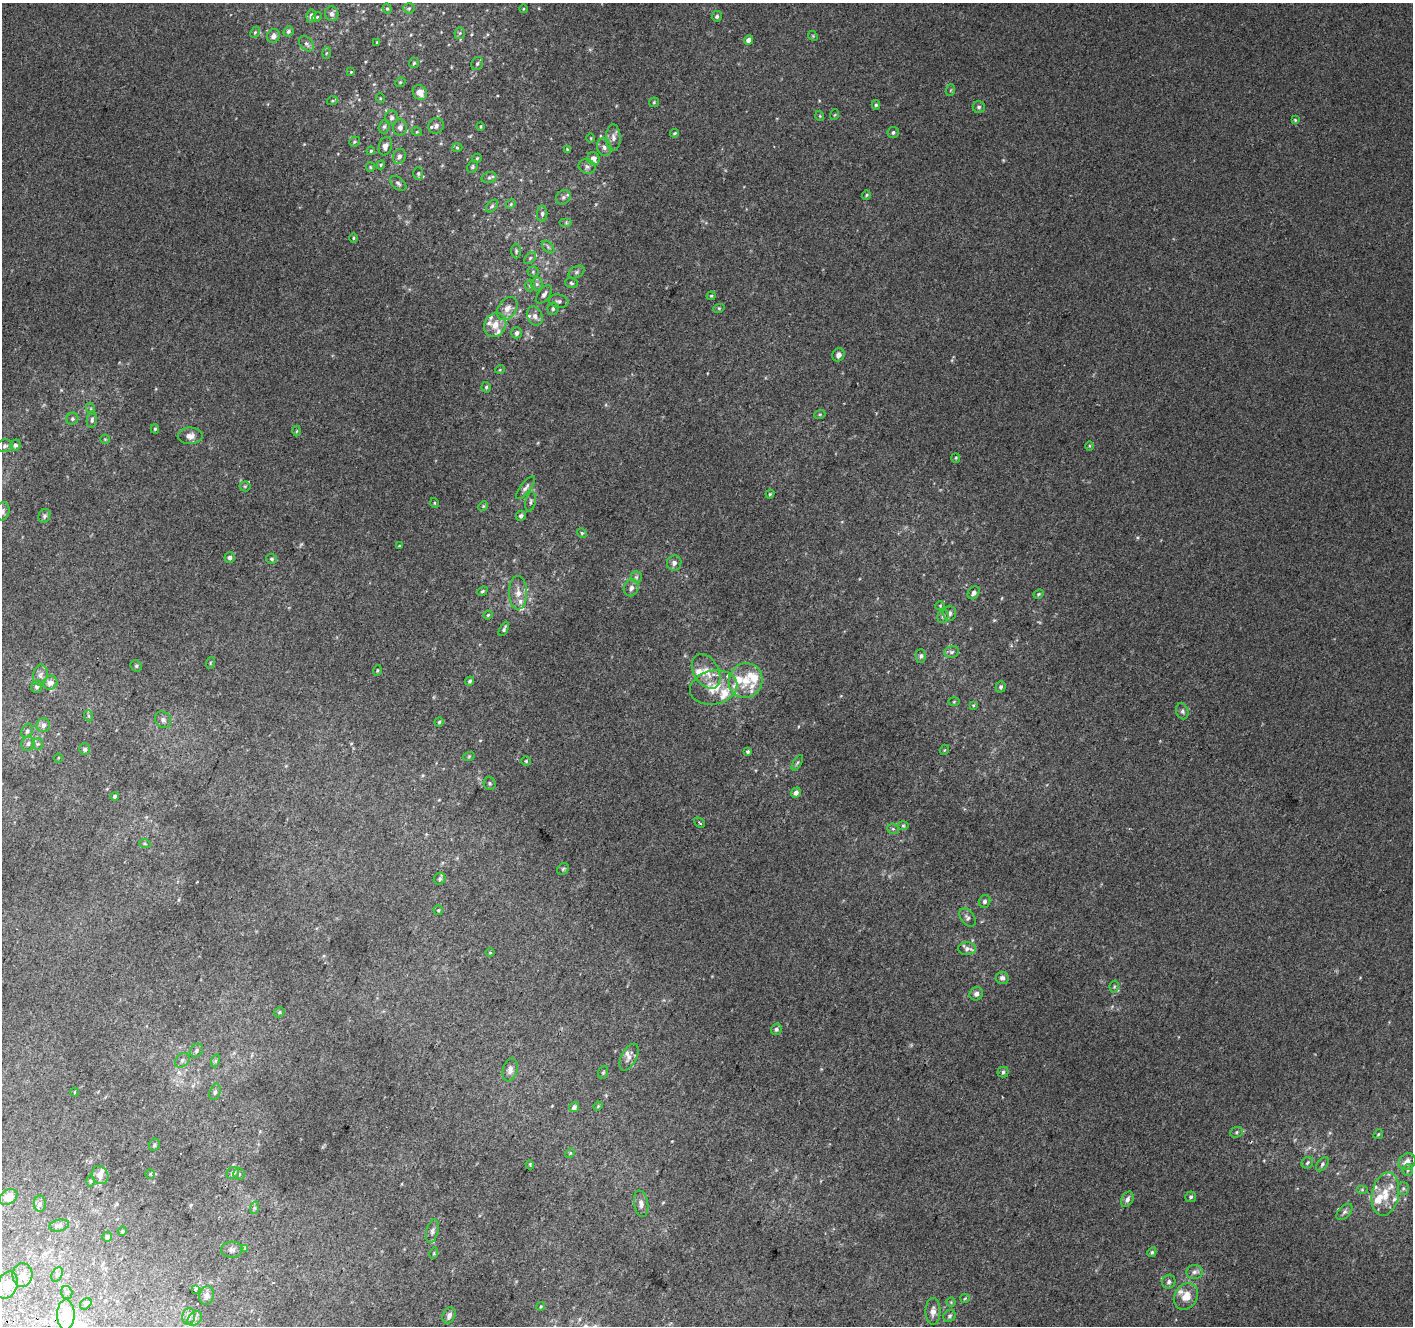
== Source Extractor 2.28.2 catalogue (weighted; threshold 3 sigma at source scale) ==
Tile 7 of 4 x 4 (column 3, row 2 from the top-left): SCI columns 2853-4263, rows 2958-4281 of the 5694 x 5850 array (HDU 1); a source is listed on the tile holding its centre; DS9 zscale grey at full resolution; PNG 1415 x 1328 px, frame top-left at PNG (2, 3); each listed source drawn as its Kron ellipse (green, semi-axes under 4 px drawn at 4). Shown black and unused: <1% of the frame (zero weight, under 2 of 3 exposures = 2% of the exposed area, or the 3 px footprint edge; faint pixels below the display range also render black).
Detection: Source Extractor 2.28.2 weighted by HDU 2 'WHT'; one run over the whole footprint, this tile lists its part. Background 0.012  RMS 0.0071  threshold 0.0317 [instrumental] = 3 sigma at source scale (4.5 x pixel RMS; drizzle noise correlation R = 1.50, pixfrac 1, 0.0396/0.0396 arcsec/px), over >= 5 px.
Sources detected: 259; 1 too faint to see at this stretch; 1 inside a brighter object's white glare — neither listed nor drawn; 26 inside a brighter listed object's ellipse — not listed separately; the other 231 listed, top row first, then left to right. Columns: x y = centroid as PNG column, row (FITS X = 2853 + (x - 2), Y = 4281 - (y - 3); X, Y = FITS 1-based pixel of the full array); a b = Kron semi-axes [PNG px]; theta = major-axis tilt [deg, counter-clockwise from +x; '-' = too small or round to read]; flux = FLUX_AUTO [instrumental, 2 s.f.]
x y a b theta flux
409 8 6 5 - 1.1
387 9 5 4 - 0.91
523 9 4 3 - 0.55
332 14 7 7 - 2.4
311 16 7 4 80 2.9
717 16 5 5 - 1.6
317 17 5 4 - 0.81
288 31 5 5 - 1.4
255 32 6 4 66 0.99
460 33 6 5 - 1.2
273 36 7 6 - 2.8
813 36 5 4 - 0.75
749 40 4 4 - 4.3
377 42 4 3 - 0.72
306 44 8 6 -49 2.3
326 53 6 4 87 0.83
414 63 5 4 - 0.9
477 64 7 5 60 1.5
351 72 4 4 - 0.57
400 82 5 4 - 0.91
951 90 6 3 71 0.79
420 93 8 6 -54 6.2
380 98 5 3 - 0.56
332 101 5 3 - 0.79
654 102 5 5 - 0.91
876 105 5 4 - 1.1
979 107 6 6 - 1.5
834 115 5 3 - 0.62
820 116 5 3 - 0.6
392 118 7 6 - 2
1295 120 4 4 - 0.85
436 126 8 7 - 2.9
480 126 4 2 - 0.64
384 127 7 5 72 1.5
400 127 8 7 - 2.7
417 132 5 3 - 0.65
893 132 6 5 - 1.5
675 133 4 3 - 0.85
613 137 13 7 -88 3.9
591 138 5 3 - 0.62
354 141 5 5 - 1.1
385 146 9 6 76 3.5
604 147 9 7 -74 2.8
457 148 5 3 - 0.73
567 149 4 3 - 0.55
371 151 4 3 - 0.8
399 156 8 6 70 2.2
477 158 5 4 - 0.79
593 159 6 6 - 5.5
381 165 4 4 - 0.81
370 167 5 4 - 0.82
472 167 6 5 - 1.1
587 167 8 7 - 2.4
418 173 6 5 - 1.2
489 178 7 5 14 1.4
398 183 9 5 -39 1.8
866 195 5 4 - 0.82
563 197 8 6 46 2.1
511 204 5 4 - 0.88
492 206 7 4 46 1.4
542 214 8 5 90 1.6
566 223 6 4 0 1.1
353 238 5 3 - 0.74
548 247 7 4 -46 1.4
516 251 7 5 90 1.2
530 258 7 4 45 1.4
533 272 5 5 - 1
576 272 8 5 27 1.8
571 283 6 5 - 1.2
537 284 6 6 - 1.8
530 286 6 5 - 1.1
544 294 10 6 54 2.9
711 296 4 4 - 0.73
559 301 10 6 -9 2.3
507 308 12 9 54 5.5
719 308 6 3 17 0.75
553 309 6 5 - 1.5
535 316 10 7 -65 3.6
495 325 12 10 59 7.5
517 333 5 5 - 2.6
838 355 7 6 - 2.9
500 369 5 3 - 0.6
486 387 5 4 - 1.1
91 409 6 4 -72 1.2
820 414 5 3 - 0.69
72 419 6 5 - 1.4
92 420 8 5 83 1.8
155 429 4 4 - 1.1
297 431 5 3 - 0.68
190 436 12 8 1 4.7
105 439 5 4 - 0.75
15 445 6 5 - 1.5
5 446 8 6 8 1.8
1089 446 5 3 - 0.6
956 458 5 4 - 0.74
245 486 5 5 - 0.99
526 488 14 5 51 2.4
770 494 4 3 - 0.73
530 502 10 5 79 1.5
435 503 5 3 - 0.63
483 506 5 4 - 0.82
2 511 9 7 76 2.3
44 516 7 5 66 1.5
521 516 5 5 - 1.9
582 533 5 4 - 0.89
399 546 3 3 - 0.87
230 557 5 5 - 2.3
272 559 5 5 - 1.2
674 563 7 7 - 2.9
636 577 6 5 - 1.3
631 588 8 7 - 3
482 591 5 4 - 1.1
518 593 17 9 -90 6.4
974 593 7 5 55 2.2
1039 594 5 4 - 0.95
940 606 5 4 - 0.76
949 613 7 6 - 2.1
488 615 4 4 - 0.76
943 616 7 5 73 1.7
504 629 8 4 62 1.6
951 652 7 5 14 1.6
921 656 7 5 89 1.4
210 663 6 3 72 0.8
136 666 6 5 - 1.2
377 670 5 3 - 0.79
706 671 18 12 -59 10
40 675 10 7 82 3
470 681 4 4 - 1.3
746 681 18 16 59 14
50 683 7 6 - 4.7
37 687 6 5 - 1.9
714 687 24 17 12 17
1001 687 6 5 - 1.6
954 702 5 3 - 0.68
973 705 4 2 - 0.52
1182 711 8 6 -71 1.8
89 716 5 3 - 0.77
163 720 9 7 -45 2.4
439 722 4 4 - 0.96
43 725 7 6 - 2.9
27 731 7 5 64 1.6
28 744 7 6 - 2
38 744 5 5 - 1.2
85 749 6 5 - 1.9
944 750 5 3 - 0.58
748 751 4 3 - 1.1
469 756 6 3 20 0.81
58 758 4 3 - 0.54
526 761 5 5 - 0.96
797 763 8 3 60 1.2
490 783 7 6 - 1.3
796 793 5 4 - 2.7
115 796 4 4 - 1.7
699 822 6 3 -42 1.1
903 826 6 4 0 0.87
893 829 6 5 - 1.1
145 844 6 3 -19 0.78
563 869 6 5 - 1.1
440 879 6 5 - 1.4
985 901 6 5 - 1.9
438 910 5 5 - 0.83
967 917 10 6 -54 2.2
967 949 9 6 1 2.5
490 953 5 3 - 0.59
1002 978 6 6 - 2.3
1114 987 6 4 77 0.98
976 994 7 6 - 2.3
279 1012 5 4 - 0.9
776 1029 6 5 - 1.7
196 1050 7 6 - 1.7
629 1057 14 7 63 3.9
182 1060 8 6 46 1.9
215 1061 7 4 72 1.1
510 1070 12 7 76 3.4
603 1072 6 5 - 0.99
1003 1072 5 5 - 1.2
74 1092 4 3 - 0.54
215 1092 8 5 74 1.8
598 1106 5 4 - 0.78
574 1107 5 5 - 2.9
1236 1132 6 5 - 1.3
1378 1134 5 4 - 0.84
154 1145 6 5 - 1.4
570 1153 5 4 - 0.79
1407 1162 9 7 43 5.1
1307 1163 6 5 - 1.3
1322 1164 8 5 54 1.7
530 1165 4 3 - 0.64
1408 1170 6 5 - 1.1
233 1173 6 5 - 3.1
150 1174 5 5 - 0.82
239 1174 6 5 - 1.1
100 1175 9 8 - 4
90 1181 5 3 - 0.78
1403 1188 6 5 - 1.3
1362 1190 6 4 0 0.85
1385 1194 22 13 79 13
8 1197 10 7 33 8.2
1191 1197 5 5 - 1.3
1127 1199 8 5 62 2.7
40 1204 8 6 89 2.1
641 1204 13 7 -80 3.6
254 1208 6 4 71 1.2
1344 1212 10 6 46 2.1
59 1225 10 5 11 2.6
122 1231 5 4 - 0.84
432 1231 12 6 78 2.3
107 1237 5 4 - 1.7
245 1249 4 4 - 1.9
232 1250 10 8 5 3
1152 1252 5 4 - 1.2
434 1253 6 3 73 0.69
1194 1272 8 7 - 2.4
57 1274 8 5 63 1.6
22 1275 12 10 87 6.4
1169 1282 7 6 - 1.9
7 1285 14 10 65 8.7
195 1289 4 3 - 2.6
67 1292 6 5 - 1.3
207 1296 9 7 74 3.2
1186 1296 14 11 61 8.3
965 1298 5 4 - 0.81
951 1302 4 4 - 0.73
86 1304 6 4 41 1.3
541 1306 4 3 - 0.65
933 1311 13 7 89 4
66 1314 15 8 89 14
449 1315 8 6 68 2.8
189 1316 8 6 82 2.5
949 1316 6 5 - 1.4
195 1318 8 6 44 1.9
Isophote crosses this tile's border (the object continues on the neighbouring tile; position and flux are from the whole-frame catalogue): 1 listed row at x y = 2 511